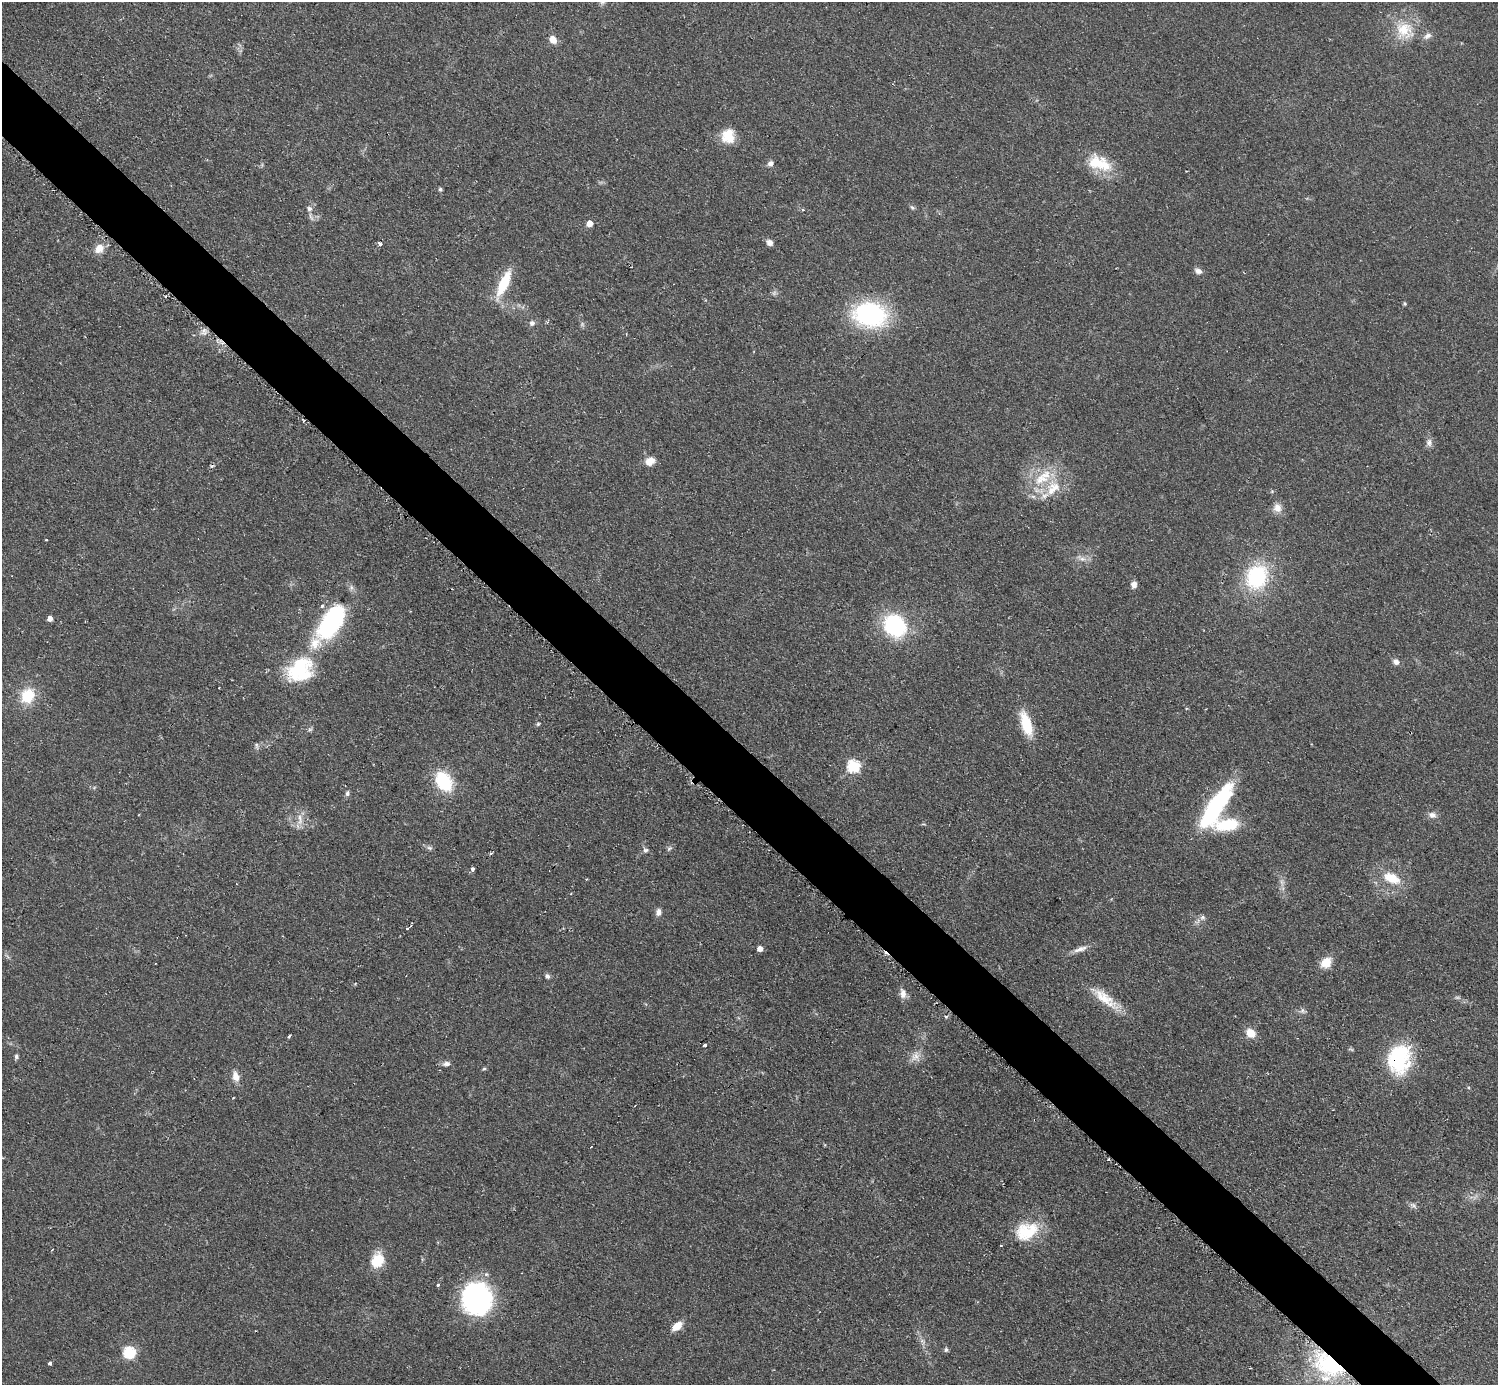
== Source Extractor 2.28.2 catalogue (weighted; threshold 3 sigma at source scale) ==
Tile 11 of 4 x 4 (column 3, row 3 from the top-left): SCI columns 3000-4495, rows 1690-3072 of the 5993 x 5993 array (HDU 1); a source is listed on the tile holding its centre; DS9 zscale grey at full resolution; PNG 1500 x 1387 px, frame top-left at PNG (2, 2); no overlay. Shown black and unused: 5% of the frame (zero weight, under 2 of 3 exposures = <1% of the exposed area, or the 3 px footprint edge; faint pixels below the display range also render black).
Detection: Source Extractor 2.28.2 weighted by HDU 2 'WHT'; one run over the whole footprint, this tile lists its part. Background 0.0508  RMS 0.0077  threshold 0.0346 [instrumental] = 3 sigma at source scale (4.5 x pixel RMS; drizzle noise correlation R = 1.50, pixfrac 1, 0.05/0.05 arcsec/px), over >= 5 px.
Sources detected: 105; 4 too faint to see at this stretch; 1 inside a brighter object's white glare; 5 cosmic-ray / hot-pixel residue — not listed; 8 inside a brighter listed object's ellipse — not listed separately; the other 87 listed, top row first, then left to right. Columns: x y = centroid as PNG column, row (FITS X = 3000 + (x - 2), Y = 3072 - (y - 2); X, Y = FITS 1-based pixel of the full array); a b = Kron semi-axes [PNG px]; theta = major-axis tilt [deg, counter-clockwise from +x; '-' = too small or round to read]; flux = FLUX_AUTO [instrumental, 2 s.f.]
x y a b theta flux
1404 30 28 25 -33 27
553 40 10 8 -54 6.3
728 136 16 14 -81 17
771 163 7 6 - 3.1
1099 163 33 18 -20 27
440 189 5 4 - 1.4
309 208 7 6 - 2.5
912 208 8 5 -48 1.5
803 210 5 3 - 0.85
311 217 13 4 -64 2.4
589 223 5 5 - 8.3
770 243 7 6 - 4
380 244 3 3 - 4.5
99 249 13 10 45 8.5
1198 271 9 6 -17 3.5
504 283 29 10 65 31
1404 304 5 4 - 1
870 314 26 19 -9 130
532 323 7 7 - 2.6
304 420 3 2 - 1.2
1429 442 10 8 -90 3.4
650 461 11 9 27 7.6
1041 479 26 14 16 23
1051 491 14 10 -63 8.8
1277 508 13 11 -89 6.5
46 540 3 2 - 0.9
1082 558 14 7 -27 4.5
1257 577 25 20 63 70
1134 584 8 7 - 3.9
50 619 5 4 - 4.6
331 622 45 21 56 100
895 626 27 22 -45 68
1396 662 8 7 - 3.4
299 667 36 19 41 51
219 687 3 2 - 0.75
28 696 16 14 59 25
538 724 5 4 - 1.1
1026 724 33 12 -73 23
310 729 8 4 23 1.5
257 746 10 4 -85 1.5
854 766 6 6 - 84
444 781 18 13 -58 46
347 794 7 5 75 1.9
1216 806 53 15 57 89
1432 815 11 8 -9 4
300 819 19 6 -86 6.2
1227 825 31 14 8 32
429 848 8 6 -3 2
669 848 8 5 48 1.8
645 850 7 6 - 2.1
491 853 4 2 - 1.1
473 869 4 3 - 2.9
1392 878 20 12 -24 19
586 879 3 3 - 0.67
658 912 8 7 - 3.9
1202 917 7 7 - 2.5
407 929 3 3 - 2.8
760 949 5 4 - 5.3
1080 949 18 7 17 5.5
7 956 8 4 -45 1.5
1326 962 15 11 42 9.9
547 976 7 5 -47 2
903 993 13 8 -85 5.2
1105 999 46 12 -37 21
1302 1011 10 7 -7 2.6
946 1017 5 4 - 1.1
1251 1033 9 8 - 13
289 1036 3 3 - 3
704 1045 3 3 - 2.9
916 1056 16 13 62 7.2
16 1057 7 5 82 1.7
1399 1058 36 27 84 59
446 1064 10 6 14 3
484 1069 6 4 2 0.95
236 1077 13 8 -74 6.3
1108 1160 4 3 - 1.1
1413 1205 9 6 -18 2.5
1026 1231 31 22 22 33
52 1250 4 2 - 0.76
377 1260 17 13 70 19
438 1285 3 3 - 4
477 1299 32 31 - 120
677 1326 11 7 39 10
946 1350 6 5 - 1.6
129 1353 6 6 - 85
50 1363 4 3 - 4.5
1328 1364 40 26 -28 82
Overlapping masked pixels (flux is a lower limit): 3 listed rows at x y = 304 420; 1399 1058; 1328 1364